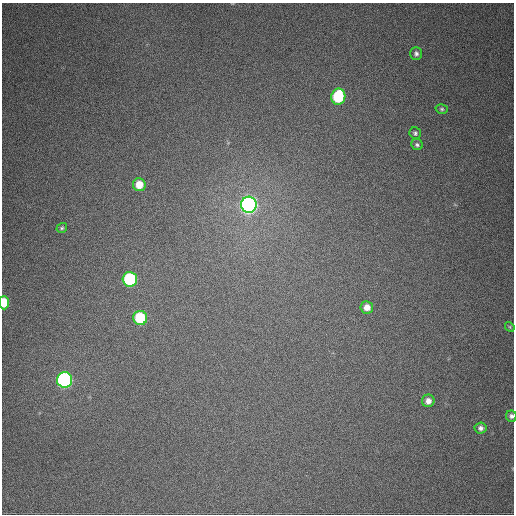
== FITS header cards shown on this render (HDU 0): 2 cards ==
NAXIS1  =                  512
NAXIS2  =                  512

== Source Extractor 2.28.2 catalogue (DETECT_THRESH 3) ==
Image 512 x 512 px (HDU 0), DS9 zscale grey, 1 PNG px = 1 image px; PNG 516 x 516 px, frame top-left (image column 1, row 512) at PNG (2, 3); each listed source drawn as its Kron ellipse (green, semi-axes under 4 px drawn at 4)
Background 679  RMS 19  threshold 56.3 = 3 sigma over >= 5 px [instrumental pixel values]
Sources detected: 17; all 17 listed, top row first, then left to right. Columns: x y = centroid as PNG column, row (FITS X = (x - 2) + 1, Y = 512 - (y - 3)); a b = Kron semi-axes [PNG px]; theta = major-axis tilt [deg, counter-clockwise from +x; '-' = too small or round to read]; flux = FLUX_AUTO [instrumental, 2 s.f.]
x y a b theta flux
416 54 6 6 - 3800
338 97 8 7 - 88000
442 109 6 4 -16 2200
415 133 6 5 - 2600
417 145 6 5 - 2800
139 185 6 6 - 20000
249 205 8 8 - 580000
62 228 5 4 - 2000
130 279 7 7 - 130000
4 303 7 5 -89 32000
367 307 6 6 - 10000
140 318 7 7 - 75000
510 327 5 4 - 1500
65 380 8 7 - 350000
428 401 6 6 - 7800
511 416 5 5 - 3900
481 428 6 5 - 4500
At the frame edge (FLAGS 8, measured only in part): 2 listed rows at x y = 4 303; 511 416